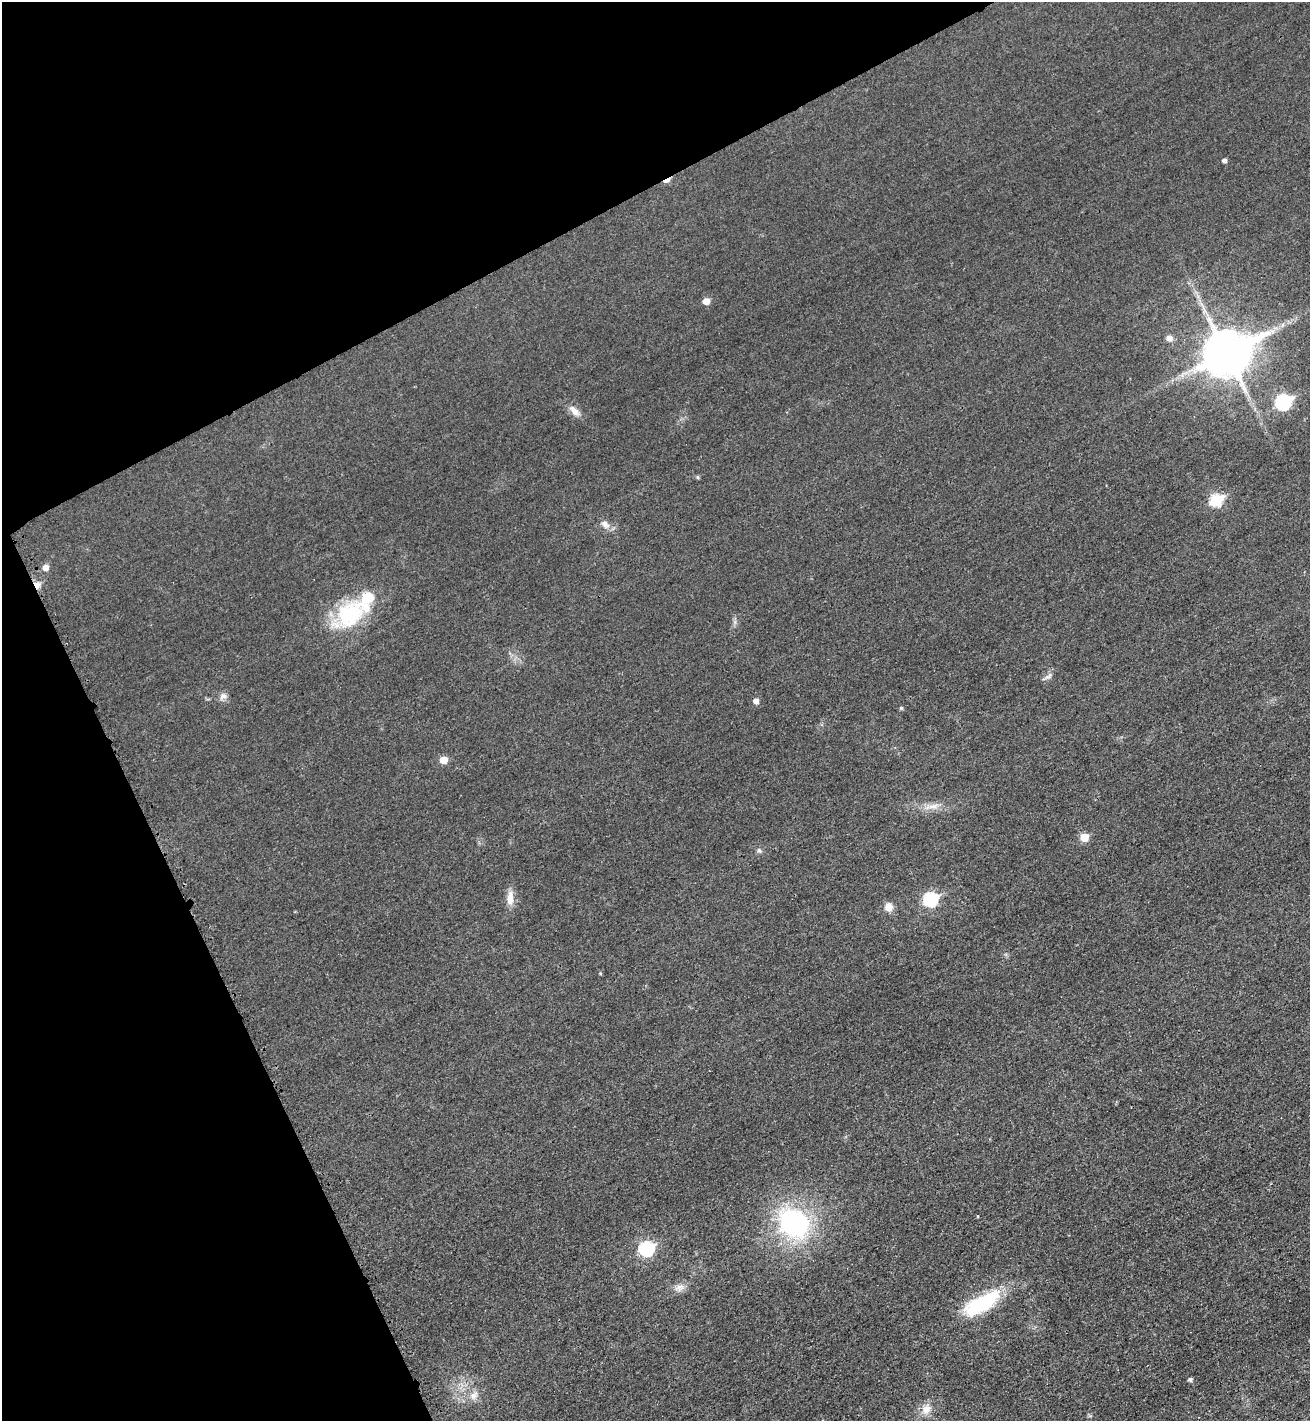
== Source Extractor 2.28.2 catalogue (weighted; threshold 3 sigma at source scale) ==
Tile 5 of 4 x 4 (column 1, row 2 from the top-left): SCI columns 172-1479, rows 2863-4281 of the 5715 x 5722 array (HDU 1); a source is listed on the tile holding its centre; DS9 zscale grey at full resolution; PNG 1312 x 1423 px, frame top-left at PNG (2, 2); no overlay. Shown black and unused: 25% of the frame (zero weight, under 3 of 4 exposures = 2% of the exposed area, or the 3 px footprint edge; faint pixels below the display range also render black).
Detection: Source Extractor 2.28.2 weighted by HDU 2 'WHT'; one run over the whole footprint, this tile lists its part. Background 0.0165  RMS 0.0058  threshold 0.026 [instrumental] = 3 sigma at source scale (4.5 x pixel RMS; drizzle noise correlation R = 1.50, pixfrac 1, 0.05/0.05 arcsec/px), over >= 5 px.
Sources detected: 34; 2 inside a brighter listed object's ellipse — not listed separately; the other 32 listed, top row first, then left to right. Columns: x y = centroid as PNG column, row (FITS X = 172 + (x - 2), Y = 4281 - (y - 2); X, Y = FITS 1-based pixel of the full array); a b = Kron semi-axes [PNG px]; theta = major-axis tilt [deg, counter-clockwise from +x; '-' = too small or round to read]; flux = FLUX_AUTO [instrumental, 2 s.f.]
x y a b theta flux
1224 160 4 4 - 1.8
667 180 8 4 27 5.1
706 301 5 5 - 6
1169 338 8 7 - 2.9
1227 353 15 13 28 2300
1283 402 8 7 - 91
574 411 16 8 -45 4.4
697 477 5 4 - 0.87
1216 500 7 6 - 44
605 524 12 8 -48 3.7
45 567 5 5 - 4.2
37 585 8 7 - 3.9
350 615 40 30 45 43
1048 676 13 5 37 2
223 696 11 7 26 2.5
756 701 5 5 - 2.9
901 708 5 4 - 0.68
443 760 6 5 - 9.1
933 806 15 6 9 4.4
1084 837 6 6 - 11
759 850 7 5 -57 1.3
510 898 21 8 87 5.7
930 899 7 7 - 61
889 907 10 9 - 4.5
978 1216 4 3 - 0.39
794 1223 28 23 -37 93
646 1248 7 7 - 75
679 1288 15 7 14 3.7
981 1304 46 17 29 37
1190 1379 5 4 - 1.5
474 1395 15 5 42 3.1
926 1409 14 11 44 5.5
Overlapping masked pixels (flux is a lower limit): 2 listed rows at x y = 667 180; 37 585